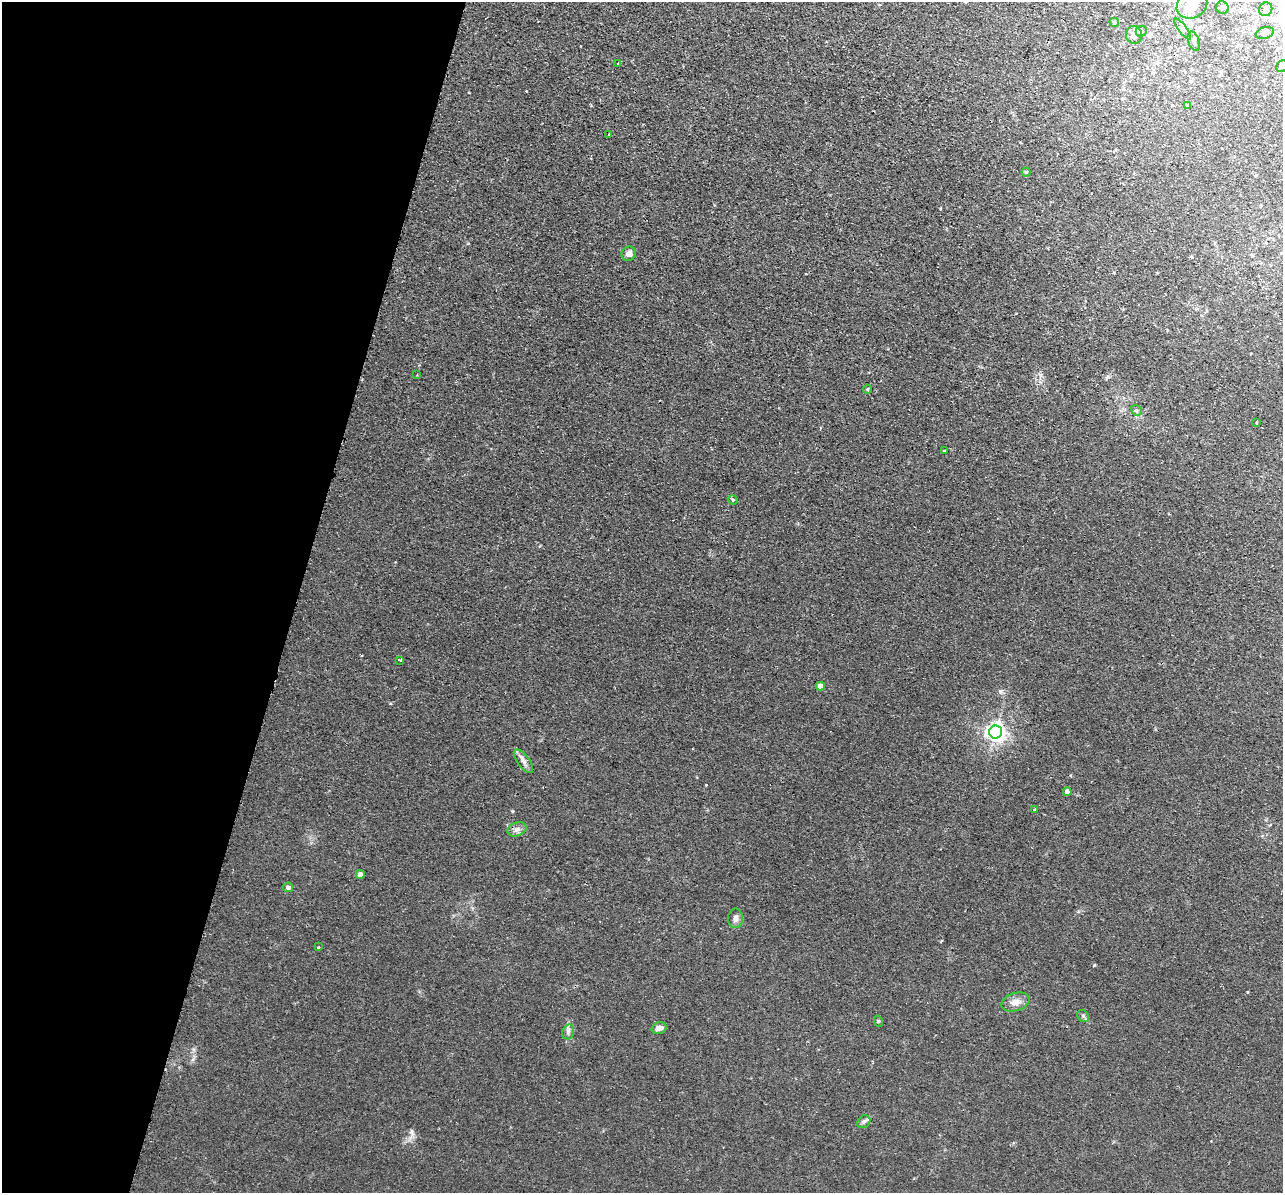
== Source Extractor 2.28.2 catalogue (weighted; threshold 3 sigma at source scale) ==
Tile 9 of 4 x 4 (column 1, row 3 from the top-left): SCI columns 17-1297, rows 1499-2689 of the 5157 x 5256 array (HDU 1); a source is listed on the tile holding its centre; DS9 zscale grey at full resolution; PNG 1285 x 1195 px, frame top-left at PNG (2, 2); each listed source drawn as its Kron ellipse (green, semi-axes under 4 px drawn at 4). Shown black and unused: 23% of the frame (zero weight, under 2 of 3 exposures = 3% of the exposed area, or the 3 px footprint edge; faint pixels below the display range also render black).
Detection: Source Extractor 2.28.2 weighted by HDU 2 'WHT'; one run over the whole footprint, this tile lists its part. Background 0.0199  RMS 0.0051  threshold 0.0229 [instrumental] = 3 sigma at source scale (4.5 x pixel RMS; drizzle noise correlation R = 1.50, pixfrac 1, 0.05/0.05 arcsec/px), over >= 5 px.
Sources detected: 40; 1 cosmic-ray / hot-pixel residue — neither listed nor drawn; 1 inside a brighter listed object's ellipse — not listed separately; the other 38 listed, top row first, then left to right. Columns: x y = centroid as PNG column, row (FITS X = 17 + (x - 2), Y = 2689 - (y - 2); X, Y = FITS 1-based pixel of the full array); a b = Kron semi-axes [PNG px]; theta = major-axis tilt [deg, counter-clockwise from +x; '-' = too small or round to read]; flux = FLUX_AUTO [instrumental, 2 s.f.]
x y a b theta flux
1192 5 16 13 32 9
1222 8 6 6 - 1.5
1266 9 7 6 - 1.6
1114 22 5 4 - 0.85
1183 29 12 4 -53 1.6
1141 31 6 5 - 0.89
1265 33 9 5 17 2
1134 35 9 8 - 2.2
1194 41 10 5 -72 1.3
618 63 4 2 - 0.56
1282 66 6 5 - 1.1
1187 105 4 4 - 0.68
609 134 3 2 - 0.55
1026 172 4 4 - 0.64
629 254 7 7 - 2.1
417 375 2 2 - 0.35
867 389 4 4 - 0.49
1136 410 6 4 -42 0.83
1257 422 4 3 - 1.9
944 451 3 3 - 0.62
733 500 5 4 - 0.52
400 660 4 3 - 1
820 686 4 4 - 3.9
996 732 6 6 - 220
523 761 14 6 -53 2.2
1067 792 4 4 - 2.8
1035 810 4 3 - 1.9
517 829 10 6 20 1.9
360 874 4 4 - 2.9
288 887 5 4 - 2.1
735 918 9 7 86 1.8
319 947 3 3 - 0.59
1015 1002 14 9 17 3.3
1083 1016 6 5 - 0.94
878 1021 5 3 - 0.53
659 1028 7 5 17 2.9
568 1032 7 5 74 1.4
864 1122 7 5 41 1.3
Isophote crosses this tile's border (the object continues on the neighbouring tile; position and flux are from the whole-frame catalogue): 2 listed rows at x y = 1192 5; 1282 66
Unlisted compact peaks at least as high as the median listed source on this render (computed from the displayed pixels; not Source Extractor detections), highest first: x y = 1094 965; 411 1132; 512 811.